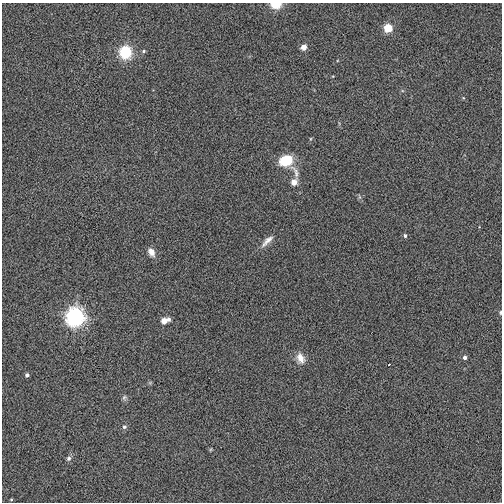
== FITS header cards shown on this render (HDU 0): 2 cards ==
NAXIS1  =                  500
NAXIS2  =                  500

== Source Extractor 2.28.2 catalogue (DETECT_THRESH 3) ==
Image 500 x 500 px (HDU 0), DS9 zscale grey, 1 PNG px = 1 image px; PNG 504 x 504 px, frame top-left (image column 1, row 500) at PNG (2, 3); no overlay
Background 0.00787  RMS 0.096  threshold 0.289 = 3 sigma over >= 5 px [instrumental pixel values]
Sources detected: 23; all 23 listed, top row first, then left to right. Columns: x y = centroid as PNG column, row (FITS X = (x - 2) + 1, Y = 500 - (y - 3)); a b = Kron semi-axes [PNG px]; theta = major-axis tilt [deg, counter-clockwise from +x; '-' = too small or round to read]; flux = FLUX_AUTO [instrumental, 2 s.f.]
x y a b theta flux
276 4 6 4 1 330
388 28 5 5 - 210
304 47 4 4 - 71
143 51 5 4 - 11
125 52 6 6 - 760
286 160 13 10 18 200
295 171 22 7 -60 52
294 182 5 5 - 70
405 235 4 4 - 15
267 241 22 7 43 48
151 252 10 7 -63 48
500 312 4 3 - 11
75 316 8 8 - 2400
169 319 6 5 - 20
164 321 5 4 - 75
301 358 13 9 -64 61
465 358 4 4 - 20
389 364 3 2 - 7.2
27 375 4 4 - 19
124 397 7 6 - 13
124 427 6 5 - 13
69 458 7 6 - 17
11 499 5 3 - 6
At the frame edge (FLAGS 8, measured only in part): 2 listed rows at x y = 276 4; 500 312